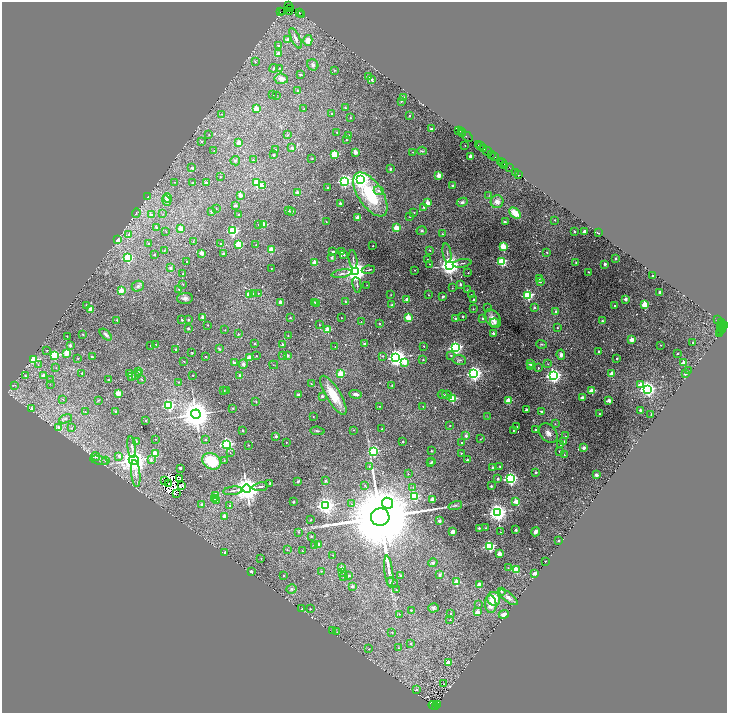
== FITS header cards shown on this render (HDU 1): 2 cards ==
NAXIS1  =                 1450
NAXIS2  =                 1422

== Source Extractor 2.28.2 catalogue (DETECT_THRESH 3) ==
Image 1450 x 1422 px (HDU 1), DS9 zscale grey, zoomed out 1/2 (1 PNG px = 2 x 2 image px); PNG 729 x 715 px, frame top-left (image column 2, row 1422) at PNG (2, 2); each listed source drawn as its Kron ellipse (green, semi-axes under 4 px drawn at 4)
Background 2.01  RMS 0.035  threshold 0.106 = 3 sigma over >= 5 px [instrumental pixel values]
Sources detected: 655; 87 cannot appear on this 1/2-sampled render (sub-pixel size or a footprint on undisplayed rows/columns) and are neither listed nor drawn; of the other 568, the 500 brightest by FLUX_AUTO listed and drawn (68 fainter detections omitted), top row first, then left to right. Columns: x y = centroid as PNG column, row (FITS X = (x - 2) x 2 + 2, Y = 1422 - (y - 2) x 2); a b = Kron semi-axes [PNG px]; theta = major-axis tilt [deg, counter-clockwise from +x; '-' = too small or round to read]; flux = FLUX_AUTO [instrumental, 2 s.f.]
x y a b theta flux
289 5 3 1 - 26
290 8 2 2 - 150
281 12 2 1 - 81
283 12 3 1 - 63
289 12 2 1 - 1000
299 12 3 1 - 96
302 14 2 1 - 60
296 38 11 4 -64 32
288 39 3 3 - 16
308 40 5 4 - 62
279 46 3 2 - 15
278 53 2 2 - 90
255 62 3 2 - 7.4
313 65 6 5 - 20
274 68 4 3 - 7.4
279 68 2 2 - 3.9
334 70 2 2 - 7.5
300 75 2 2 - 11
368 77 2 2 - 27
281 79 7 5 -7 42
372 79 2 2 - 9.5
297 91 2 2 - 6.6
273 94 2 2 - 5.1
276 95 2 2 - 3.4
404 97 3 2 - 3.8
401 101 2 2 - 10
345 108 3 3 - 6.3
256 109 3 3 - 150
304 109 2 2 - 5.5
222 114 3 2 - 5.2
332 114 2 2 - 6
410 116 2 2 - 8.9
350 118 2 2 - 9.6
431 129 2 2 - 44
459 130 2 1 - 24
337 132 2 2 - 5.2
461 132 2 1 - 160
462 133 2 1 - 54
288 134 3 2 - 3.4
209 135 2 2 - 3.7
349 135 2 2 - 29
467 136 6 1 -32 210
346 140 2 2 - 11
201 141 2 2 - 9.6
239 143 2 2 - 49
465 145 2 1 - 3.9
478 145 2 1 - 110
480 146 2 1 - 90
292 148 2 2 - 51
483 149 2 1 - 120
275 150 2 2 - 6.8
214 151 2 2 - 4.5
422 151 5 3 - 7.9
487 151 4 1 - 390
355 152 2 2 - 89
412 152 2 2 - 4.1
334 154 3 3 - 350
274 155 2 2 - 15
492 155 2 2 - 150
470 156 2 2 - 97
495 157 2 1 - 210
312 158 2 2 - 8.4
253 160 2 2 - 14
235 161 5 4 - 14
500 161 3 2 - 68
503 163 4 1 - 280
504 165 3 2 - 120
509 167 2 1 - 91
192 168 3 2 - 11
390 169 2 2 - 13
516 172 3 1 - 33
519 174 3 1 - 150
439 175 2 2 - 140
221 177 2 1 - 3.3
360 179 4 4 - 3300
344 181 3 3 - 1900
174 182 2 2 - 5.5
193 183 2 2 - 13
206 183 2 2 - 37
257 183 4 3 - 380
453 185 2 2 - 26
262 186 2 2 - 81
328 188 2 2 - 23
379 191 5 4 - 20
298 193 2 2 - 45
370 194 25 12 -56 460
240 195 2 2 - 92
489 196 4 2 - 4.7
148 197 2 1 - 9.3
168 198 5 4 - 20
166 200 5 4 - 22
462 202 6 4 27 16
497 202 6 6 - 46
340 203 2 2 - 30
428 203 2 2 - 140
235 206 2 2 - 26
424 207 2 2 - 17
216 209 2 2 - 4
212 211 2 2 - 23
289 211 2 2 - 15
292 211 2 2 - 44
414 212 2 2 - 6.1
136 213 5 2 - 3.9
515 213 7 4 -45 110
163 214 3 2 - 4.2
151 215 3 2 - 19
239 215 2 2 - 18
358 217 2 2 - 120
410 217 2 2 - 6
555 220 2 2 - 6.8
326 222 2 1 - 3.3
505 222 4 3 - 7.9
264 224 2 2 - 150
258 225 2 2 - 5.5
156 227 2 2 - 20
181 228 3 2 - 100
396 228 3 3 - 210
166 231 2 2 - 3.6
233 231 3 3 - 950
422 231 5 4 - 9.7
574 231 2 2 - 19
584 231 2 2 - 49
598 233 4 2 - 8.3
442 234 3 2 - 4.2
129 235 3 3 - 16
117 239 2 2 - 87
193 241 2 2 - 6.2
148 244 2 2 - 6.7
221 244 2 2 - 9.3
239 244 3 3 - 340
256 245 2 2 - 4.8
373 246 2 2 - 8
503 246 3 3 - 390
271 250 3 2 - 210
430 250 2 2 - 8.6
164 251 3 3 - 4.3
333 251 3 2 - 12
341 252 2 1 - 4.5
547 252 2 2 - 8.1
202 253 2 2 - 110
447 253 10 2 -80 10
223 254 2 2 - 49
155 255 2 2 - 8.7
344 255 2 2 - 9.1
128 258 3 3 - 440
331 258 2 2 - 24
615 258 2 2 - 23
353 259 9 2 -82 9.7
427 260 2 2 - 14
186 261 2 2 - 5.6
501 261 3 3 - 460
576 262 2 2 - 11
315 263 2 2 - 140
462 263 9 2 10 9.1
430 264 2 2 - 3.4
605 264 2 2 - 45
449 265 4 4 - 5900
170 268 2 2 - 24
271 268 2 1 - 4.4
368 270 7 2 9 7.2
415 270 2 1 - 3.6
355 272 4 4 - 7600
589 272 2 2 - 7.9
468 273 2 2 - 9.1
183 274 2 2 - 13
342 274 10 3 9 18
652 276 2 2 - 9.8
539 278 2 2 - 3.7
540 282 2 2 - 13
183 284 2 2 - 6
460 284 2 2 - 35
357 285 8 3 -79 11
367 285 3 2 - 3.7
138 286 6 5 - 19
452 288 3 2 - 3.2
179 289 2 2 - 5.8
121 290 2 2 - 130
467 290 3 3 - 5.1
660 292 2 2 - 40
254 293 4 3 - 13
258 293 2 2 - 5.7
250 294 3 2 - 220
471 294 2 1 - 5.1
391 295 2 2 - 4.8
428 295 2 2 - 5.7
528 295 3 3 - 860
443 297 3 2 - 34
185 298 8 5 5 22
407 299 2 2 - 44
625 299 2 2 - 64
474 300 2 2 - 41
280 302 2 2 - 77
315 302 2 2 - 6.9
345 302 2 2 - 9.7
316 304 2 2 - 8.1
87 305 2 2 - 15
392 305 2 2 - 40
644 305 3 3 - 280
615 306 2 2 - 11
534 307 2 2 - 23
487 308 3 2 - 3.8
90 309 3 2 - 81
473 309 2 2 - 4.2
556 311 2 2 - 35
463 316 2 2 - 14
203 317 2 2 - 68
290 318 2 2 - 4.4
341 318 2 1 - 3.4
408 318 3 2 - 260
455 318 2 2 - 12
483 319 2 2 - 29
493 319 10 7 -54 57
117 320 2 2 - 8.8
182 320 2 2 - 27
188 320 2 2 - 17
718 320 2 1 - 330
602 321 2 2 - 25
361 322 2 2 - 6
494 322 4 3 - 33
379 323 2 2 - 13
722 323 2 1 - 83
208 325 2 2 - 5.2
320 325 2 2 - 6.1
724 325 2 1 - 93
722 326 3 2 - 69
720 327 2 1 - 280
188 328 2 2 - 17
557 328 2 2 - 7.8
328 329 2 2 - 170
722 329 3 2 - 160
225 330 2 2 - 3.8
721 332 3 2 - 110
493 333 2 2 - 38
720 333 2 1 - 65
82 334 2 2 - 5.9
238 334 2 2 - 8
106 335 7 4 -43 22
67 336 2 2 - 6.6
288 336 2 2 - 5.3
631 339 2 2 - 120
693 343 2 2 - 8.8
156 344 2 2 - 7.3
254 344 2 2 - 15
364 344 2 2 - 43
542 344 5 3 - 8.1
70 345 2 2 - 33
283 345 2 2 - 52
661 345 2 1 - 4.1
151 346 2 2 - 17
424 346 2 2 - 11
335 347 2 2 - 7.2
455 347 3 3 - 2000
176 349 2 2 - 28
219 349 4 2 - 14
47 350 2 2 - 6.5
599 351 2 2 - 18
192 352 2 2 - 14
66 353 3 3 - 180
677 354 2 2 - 6.9
55 355 3 3 - 490
283 355 3 3 - 9.3
451 355 2 2 - 9.5
561 355 5 4 - 23
256 356 2 2 - 6
287 356 2 2 - 39
383 356 3 3 - 7.5
92 357 2 2 - 20
206 357 2 2 - 7.5
250 357 2 2 - 140
78 358 2 2 - 4.3
396 358 4 4 - 4500
616 359 2 2 - 8.2
33 360 3 3 - 650
423 360 2 2 - 8.8
459 360 7 5 -7 17
184 361 2 2 - 7.7
405 362 3 3 - 200
234 363 2 2 - 40
684 363 2 2 - 100
243 364 5 4 - 18
531 364 3 2 - 85
548 364 2 2 - 3.6
38 365 3 3 - 5.4
274 365 4 1 - 3.3
530 367 2 2 - 29
56 368 3 2 - 4.1
538 368 2 2 - 16
689 371 2 2 - 6.2
138 372 2 2 - 13
82 373 2 2 - 4.8
474 373 3 3 - 2800
129 374 2 2 - 17
138 374 2 2 - 7.2
340 374 3 3 - 330
612 374 4 3 - 39
685 374 2 2 - 23
135 375 2 2 - 5.6
193 375 2 2 - 7
240 375 2 2 - 44
25 376 3 2 - 13
44 376 2 2 - 50
553 376 4 3 - 2500
131 377 2 2 - 34
50 379 3 2 - 4.8
142 379 2 2 - 6.9
108 380 2 2 - 7.7
179 382 2 2 - 6.8
50 384 3 2 - 3.7
311 384 2 2 - 4.4
15 385 3 2 - 4.8
392 385 3 2 - 4
641 385 3 2 - 160
647 389 4 4 - 2100
226 390 2 2 - 4.8
224 391 2 2 - 10
592 391 3 2 - 200
118 393 2 2 - 200
356 394 6 4 -5 22
298 395 2 2 - 30
333 395 22 7 -59 160
442 395 5 2 - 9.4
447 395 5 3 - 13
322 396 2 2 - 32
452 398 3 3 - 380
582 398 2 2 - 82
63 399 2 2 - 4.3
98 400 3 2 - 3.7
508 400 3 2 - 200
256 401 2 2 - 6.8
609 401 3 2 - 81
169 405 3 3 - 1100
380 406 2 2 - 4.6
423 406 2 1 - 4.2
32 408 3 3 - 9.6
233 408 2 2 - 6.6
526 410 2 2 - 40
640 410 2 2 - 30
116 411 2 2 - 29
541 411 3 3 - 8.3
85 412 2 2 - 3.3
196 414 5 4 - 16000
600 414 2 2 - 12
651 415 2 2 - 9
313 416 2 1 - 4.2
487 416 3 2 - 3.4
65 419 7 3 20 12
146 421 2 2 - 14
555 424 3 2 - 5.1
450 426 2 2 - 4.6
517 427 2 2 - 6.2
59 428 3 3 - 39
71 428 4 2 - 4.2
382 429 2 2 - 7.1
353 430 2 1 - 4.1
513 430 2 2 - 7.3
536 430 2 2 - 11
243 431 2 2 - 17
317 431 7 3 -5 8.2
548 433 11 8 -48 45
276 436 2 2 - 30
466 436 2 2 - 34
566 436 2 2 - 5.1
155 439 2 1 - 3.9
206 439 2 2 - 7.1
480 439 3 2 - 3.4
136 441 2 2 - 20
286 442 2 1 - 4.2
403 442 2 2 - 9.7
461 442 2 2 - 5.9
563 442 2 2 - 11
227 444 3 3 - 1700
248 445 2 2 - 6.7
560 445 2 2 - 11
132 447 11 3 -82 15
584 448 2 2 - 63
374 451 3 3 - 890
431 451 2 2 - 16
560 451 2 2 - 9.3
230 453 2 2 - 3.4
461 453 2 2 - 7.2
155 454 3 2 - 200
564 455 2 2 - 5.3
95 456 4 4 - 13
119 456 4 3 - 26
99 460 9 4 -13 15
105 460 3 3 - 6.3
134 460 5 4 - 7300
151 460 2 2 - 15
224 460 2 2 - 8.4
467 460 2 2 - 26
212 461 9 7 -29 220
432 462 2 2 - 17
430 463 2 2 - 6.4
369 466 2 2 - 6.7
500 467 2 2 - 12
180 468 2 2 - 7
493 468 2 2 - 46
536 472 2 2 - 19
136 473 14 4 -84 39
408 474 2 2 - 5.6
596 475 2 2 - 61
180 478 2 2 - 3.8
498 479 2 2 - 28
510 479 3 3 - 2000
165 481 3 1 - 3.9
298 481 2 2 - 37
326 481 2 2 - 27
168 483 2 1 - 3.7
270 483 2 2 - 20
182 485 3 1 - 4.8
365 486 3 2 - 3.9
491 486 2 2 - 29
260 487 8 2 9 10
413 487 3 2 - 4.8
246 489 4 4 - 10000
233 491 9 3 7 17
176 493 2 1 - 3.7
216 495 3 2 - 130
414 496 3 3 - 470
215 499 4 3 - 9.7
432 499 2 2 - 130
217 501 3 3 - 22
293 502 3 2 - 6.3
516 502 3 2 - 110
388 503 6 5 - 1400
202 504 3 2 - 10
352 504 3 2 - 3.4
230 505 2 2 - 13
325 505 4 3 - 3500
455 505 7 3 18 12
497 512 4 4 - 4800
224 516 2 2 - 85
380 517 9 8 - 160000
311 520 2 2 - 5.6
439 521 2 2 - 45
479 528 2 2 - 26
486 528 2 2 - 16
515 530 2 2 - 32
298 532 2 2 - 7.3
453 532 2 2 - 130
500 532 2 1 - 5
536 532 4 3 - 20
311 536 2 2 - 11
559 541 2 2 - 18
318 544 2 2 - 31
315 545 2 2 - 21
489 546 3 3 - 940
287 550 3 2 - 4.9
302 551 2 2 - 5.5
225 552 3 2 - 8
499 554 2 2 - 110
332 555 2 2 - 3.9
261 558 2 2 - 3.7
546 561 2 1 - 6
433 563 5 4 - 14
342 568 3 2 - 87
508 568 3 2 - 3.7
516 569 3 2 - 170
251 571 2 2 - 27
321 571 2 2 - 5
389 572 16 3 -83 29
343 573 2 2 - 3.5
535 573 2 2 - 120
349 575 2 2 - 11
400 575 2 2 - 24
440 575 2 2 - 23
284 576 2 2 - 6.7
344 576 2 2 - 11
456 582 2 2 - 210
392 583 6 3 -34 13
479 585 2 2 - 88
352 586 2 2 - 44
292 589 5 5 - 13
396 590 2 2 - 4.5
501 591 2 2 - 23
508 597 11 4 -38 29
494 599 7 6 - 130
491 604 9 6 -85 84
479 605 2 2 - 4.9
434 608 5 4 - 12
302 609 2 2 - 8.8
310 609 2 2 - 6.6
411 610 2 2 - 8.3
477 612 2 2 - 100
450 613 2 2 - 10
399 614 2 2 - 3.5
504 614 5 3 - 44
450 620 2 2 - 4
332 631 2 2 - 12
337 632 2 2 - 5.1
392 632 2 2 - 4.5
411 644 2 2 - 13
398 648 3 2 - 3.7
369 649 2 2 - 4.5
448 663 2 2 - 150
444 684 3 2 - 6.3
417 690 3 3 - 12
437 704 2 1 - 28
433 705 4 2 - 620
435 706 3 2 - 190
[68 fainter detections neither listed nor drawn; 87 sub-pixel or undisplayed-footprint detections neither listed nor drawn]